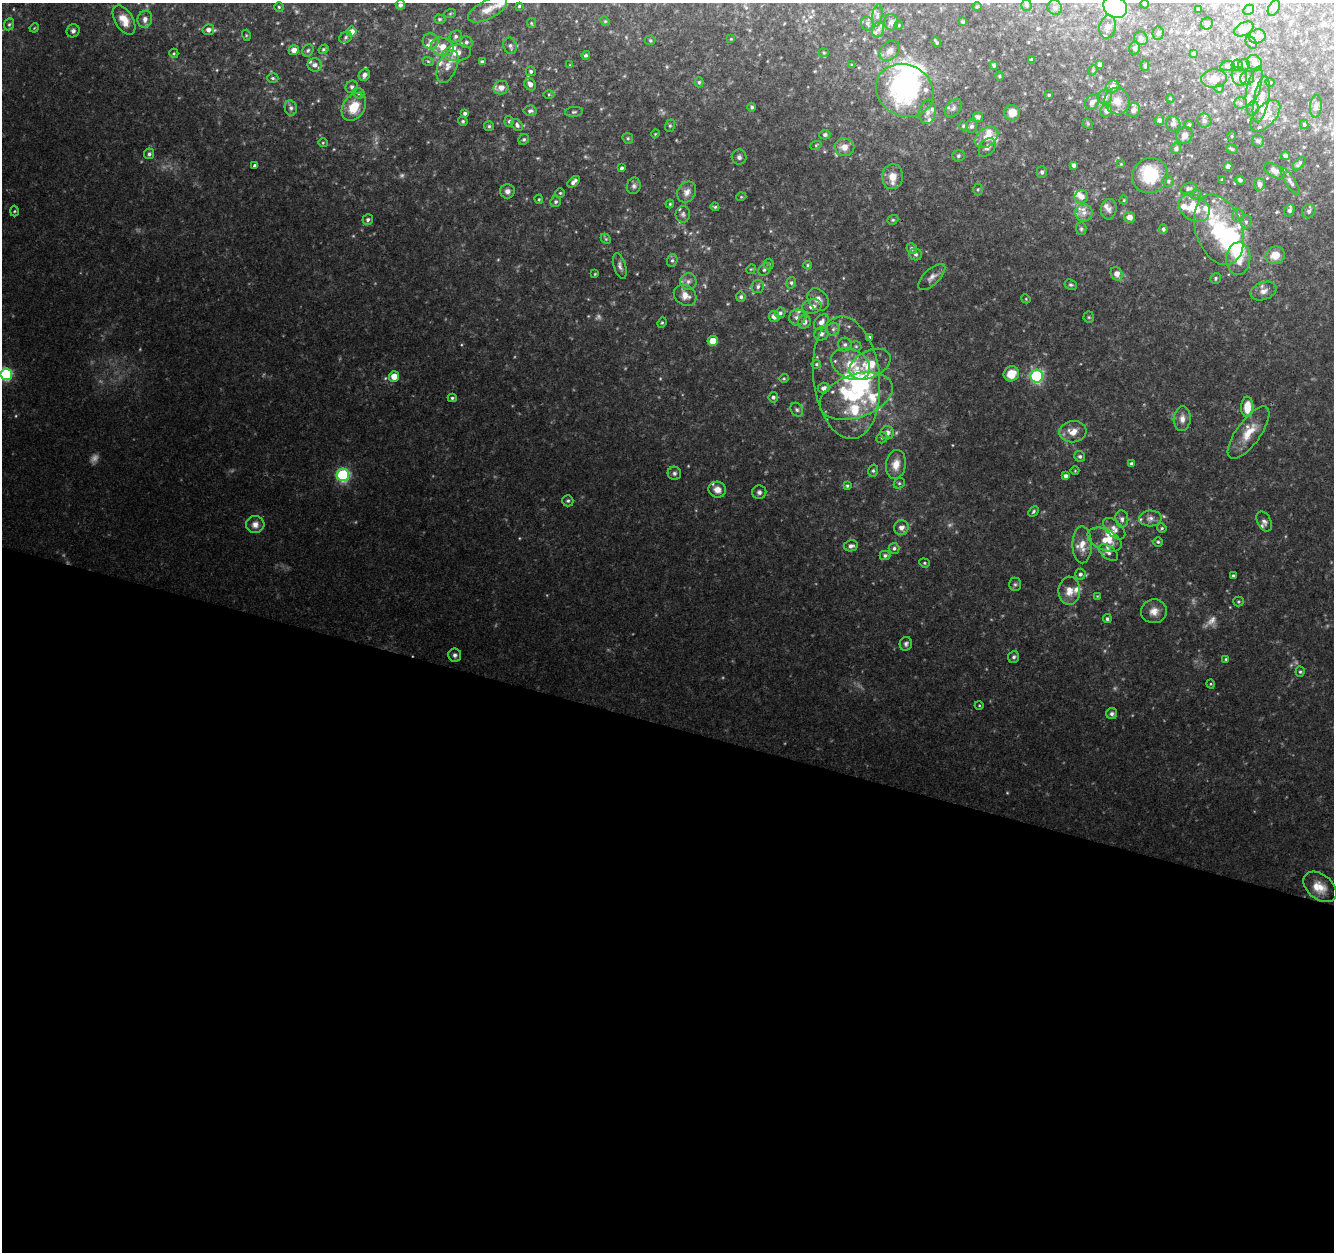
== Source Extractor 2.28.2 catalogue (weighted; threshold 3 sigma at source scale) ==
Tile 14 of 4 x 4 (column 2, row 4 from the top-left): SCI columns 1340-2671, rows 282-1531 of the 5334 x 5496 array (HDU 1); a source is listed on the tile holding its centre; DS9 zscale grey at full resolution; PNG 1336 x 1254 px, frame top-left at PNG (2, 3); each listed source drawn as its Kron ellipse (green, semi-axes under 4 px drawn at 4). Shown black and unused: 42% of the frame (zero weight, under 2 of 3 exposures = <1% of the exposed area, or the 3 px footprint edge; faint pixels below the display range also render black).
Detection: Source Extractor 2.28.2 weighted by HDU 2 'WHT'; one run over the whole footprint, this tile lists its part. Background 0.0798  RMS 0.0083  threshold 0.0374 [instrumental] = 3 sigma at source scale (4.5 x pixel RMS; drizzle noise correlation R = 1.50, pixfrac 1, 0.0396/0.0396 arcsec/px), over >= 5 px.
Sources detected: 351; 7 too faint to see at this stretch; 8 inside a brighter object's white glare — neither listed nor drawn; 45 inside a brighter listed object's ellipse — not listed separately; the other 291 listed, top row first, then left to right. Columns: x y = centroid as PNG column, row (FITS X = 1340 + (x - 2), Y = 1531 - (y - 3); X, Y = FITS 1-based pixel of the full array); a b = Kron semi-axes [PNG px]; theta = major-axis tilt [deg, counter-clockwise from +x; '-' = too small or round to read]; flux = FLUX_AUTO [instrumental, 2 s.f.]
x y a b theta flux
1145 4 4 3 - 0.97
400 5 5 4 - 2.3
1026 5 5 5 - 1.6
519 6 3 3 - 0.81
279 7 4 4 - 1.1
977 7 5 3 - 0.8
1115 7 12 10 -30 84
1055 8 7 7 - 2.5
1274 8 8 5 60 2.3
1198 9 3 3 - 0.69
488 10 21 9 28 8.7
1249 10 5 5 - 1.9
450 14 6 4 20 0.9
877 16 11 5 81 2.4
145 19 8 7 - 4.7
440 19 6 4 -20 1.2
124 20 16 9 -59 11
605 21 5 4 - 0.83
891 22 8 7 - 3.1
963 22 4 3 - 1.2
531 23 5 4 - 0.96
867 23 7 6 - 2.2
9 24 6 5 - 1.6
1207 24 6 5 - 2.1
899 25 4 3 - 0.68
1108 27 12 8 76 5.4
34 28 5 3 - 0.72
1244 29 10 6 29 7
208 30 6 5 - 3.7
878 30 8 6 72 2.7
73 31 7 6 - 2.4
351 32 5 5 - 7.1
1158 33 6 5 - 1.8
246 35 5 3 - 0.9
456 36 7 5 46 1.9
1257 36 8 7 - 3.6
346 37 7 5 36 1.6
1141 38 7 6 - 2.4
731 39 4 3 - 0.68
650 40 5 4 - 1.1
431 41 8 7 - 3.6
466 42 6 6 - 1.8
936 42 5 3 - 1.3
1251 43 7 5 -53 2.6
510 46 8 6 -72 2.6
442 47 11 9 -20 11
1135 48 6 5 - 2
323 49 5 4 - 1.3
294 50 5 4 - 5.9
308 50 6 5 - 1.7
890 51 11 8 43 4.6
174 53 4 4 - 0.99
457 53 14 8 6 7.3
824 53 5 4 - 0.96
1193 54 3 3 - 1.5
586 55 4 4 - 1.5
1032 60 4 3 - 1.3
428 61 6 3 -19 1.1
482 62 4 3 - 2.1
1254 63 8 7 - 5.8
315 65 7 6 - 4.5
570 65 4 4 - 0.73
852 65 4 3 - 0.81
994 65 4 3 - 1.6
1100 65 4 4 - 2.7
1237 65 5 5 - 1.8
1244 65 6 5 - 2.4
447 66 17 9 68 7.9
1145 66 5 4 - 1.5
1227 66 7 5 9 1.6
1093 70 6 4 48 1.1
531 71 5 5 - 1.4
364 75 6 5 - 3.6
999 76 5 3 - 0.82
1239 76 9 7 -71 6.5
273 78 5 4 - 1.5
1214 78 13 9 6 8.1
1247 78 7 6 - 3
699 82 5 4 - 1.3
1270 82 5 3 - 0.68
530 84 6 5 - 3.6
1113 86 6 6 - 5.1
1254 86 20 6 75 6.4
352 87 6 6 - 2.1
501 88 7 6 - 5.9
1219 89 4 3 - 0.67
905 90 29 25 -27 110
359 93 6 5 - 1.5
549 94 5 3 - 0.93
1049 95 4 3 - 1.1
1105 97 7 7 - 4
1170 98 4 4 - 0.75
1261 99 23 7 79 9.7
1117 101 13 12 - 9.6
1092 102 8 6 54 4.9
1241 103 6 5 - 1.7
1316 106 11 6 85 2.7
354 107 15 11 58 18
752 107 4 4 - 1.8
291 108 7 6 - 2.4
953 108 10 6 52 3.1
1253 108 7 5 74 2.2
1133 110 7 6 - 3.8
530 111 6 5 - 2.2
1106 111 6 6 - 3.5
574 112 9 5 5 1.7
928 112 12 8 80 4.4
465 113 4 4 - 1.8
1012 113 8 7 - 8.6
1265 116 19 10 47 10
978 117 5 4 - 3.4
1159 120 5 4 - 2.6
463 121 5 4 - 1.3
509 121 5 4 - 1.4
1204 121 7 7 - 2.6
1088 124 6 4 -47 1.1
1173 124 8 7 - 3.1
1304 124 5 3 - 1.2
517 125 7 5 -51 1.9
1189 125 4 4 - 1.4
489 126 5 5 - 1.2
670 126 6 5 - 1.3
963 126 5 4 - 1
971 126 6 5 - 2.3
655 134 4 3 - 0.66
825 135 5 5 - 1.7
1184 135 9 8 - 4.8
1232 136 5 3 - 0.73
986 137 13 9 37 10
628 138 5 5 - 1.3
524 139 6 5 - 1.4
1258 141 6 6 - 2.6
323 143 4 4 - 0.9
816 145 6 3 18 0.92
844 147 10 8 1 7.1
987 147 10 7 50 3.2
1176 149 5 5 - 2.2
1232 149 6 4 -18 1.2
149 154 5 5 - 1.9
959 156 6 5 - 1.5
1285 156 4 4 - 3
739 157 7 7 - 2.4
1121 164 4 4 - 0.67
1299 164 8 3 48 1.6
1074 165 4 3 - 2.5
255 166 4 3 - 4.6
1228 167 4 4 - 4.1
622 168 4 3 - 1.6
1275 171 11 6 -30 5.6
1042 172 5 5 - 1.9
1150 176 18 17 - 31
893 177 12 10 86 8.7
1222 180 3 2 - 0.9
1240 180 5 4 - 1.6
1168 181 6 5 - 2
1290 181 16 5 -57 3.2
574 182 7 3 40 3.1
1259 184 6 5 - 4.1
634 186 8 7 - 2.3
1188 188 8 5 17 1.8
978 189 6 4 89 1.2
507 191 7 7 - 3.7
687 192 11 9 58 5.1
560 193 4 4 - 1.1
1196 194 6 3 19 0.98
1081 196 7 6 - 5.7
741 197 5 3 - 0.75
539 199 4 3 - 0.9
1124 200 4 4 - 0.8
556 202 5 5 - 1.7
670 204 4 3 - 0.81
715 207 4 3 - 1.1
1194 208 17 12 -33 18
1109 209 10 8 83 3.5
1289 210 6 5 - 2.5
14 211 5 3 - 0.96
1309 211 7 6 - 2.2
1084 213 9 8 - 5
683 214 8 7 - 2.5
1238 215 6 5 - 1.7
1130 217 5 5 - 5.3
368 220 5 5 - 1.9
893 220 6 4 20 1.3
1246 222 6 5 - 1.8
1081 229 6 5 - 1.4
1163 229 4 3 - 1.5
1219 230 36 23 -71 58
606 239 6 4 -44 1.2
912 248 5 5 - 2.1
916 254 6 6 - 2.3
1275 255 10 8 23 11
1238 259 16 12 87 14
672 260 6 5 - 1.6
769 264 5 5 - 1.1
807 265 4 4 - 0.97
620 266 13 6 -74 3.2
751 269 5 4 - 0.86
764 269 7 5 44 1.6
595 274 4 3 - 0.75
1117 274 7 5 -60 6.6
932 277 17 7 43 4.7
1216 278 6 5 - 1.5
688 281 8 8 - 3.6
791 283 6 4 76 1.5
1071 285 6 5 - 1.4
758 287 6 6 - 2.1
1264 291 13 8 20 5.3
685 295 12 9 -37 7.8
741 297 5 5 - 1.9
1026 299 5 3 - 0.74
818 300 12 9 -50 6.5
812 306 10 7 14 5.4
780 313 5 5 - 2.1
774 317 5 5 - 4.5
797 317 8 8 - 4.2
1089 317 5 5 - 1.2
804 322 7 6 - 4.1
821 322 9 6 50 4.2
662 323 5 4 - 1.1
833 329 6 6 - 2.2
821 334 7 6 - 3.5
870 337 3 3 - 1.2
713 341 5 5 - 15
845 344 7 6 - 2.4
856 346 6 5 - 1.2
816 364 5 4 - 1.1
851 364 20 14 -27 20
870 364 22 13 26 22
6 374 6 6 - 88
1011 374 8 7 - 15
394 376 5 5 - 9.3
1037 376 6 6 - 110
784 378 4 4 - 0.94
846 378 61 33 -83 86
824 388 6 5 - 3.7
856 396 38 21 19 54
773 397 5 4 - 1.9
452 398 4 4 - 1.3
1247 407 10 6 87 14
797 410 7 6 - 1.9
1182 419 12 8 86 5.9
1073 432 13 10 6 9.3
887 433 7 6 - 4.5
1249 433 31 12 54 17
882 438 6 5 - 1.6
1080 456 5 5 - 1.8
896 464 14 10 81 10
1131 464 4 4 - 1.8
873 471 6 5 - 1.5
1075 471 4 3 - 0.59
674 473 7 6 - 2.1
343 475 6 6 - 110
1066 476 4 4 - 2.7
899 483 6 5 - 1.4
847 486 4 4 - 1.2
717 490 9 8 - 6.6
759 492 7 7 - 2.4
568 501 6 5 - 1.6
1033 511 6 3 47 1.3
1150 518 11 8 2 4.7
1122 519 8 6 -82 2.9
1264 521 10 6 -63 2.8
255 524 9 8 - 6.4
901 527 7 7 - 5.4
1162 528 5 4 - 1.2
1114 529 13 7 -43 5
1105 540 18 10 -24 12
1158 542 4 4 - 1.2
1082 545 19 9 -89 10
851 546 7 5 12 3
894 548 5 5 - 1.9
1108 553 11 6 -37 3.1
885 555 5 4 - 2
924 563 5 4 - 1.2
1080 574 5 5 - 2
1233 576 4 3 - 1.3
1015 584 7 6 - 1.7
1069 591 14 11 87 8.7
1097 596 3 3 - 0.61
1238 601 5 5 - 1.2
1154 611 13 12 - 7.3
1107 619 4 4 - 1.5
906 644 7 6 - 2.2
455 655 6 6 - 2.3
1014 657 6 5 - 1.9
1226 659 4 4 - 1
1300 672 5 4 - 1.2
1211 684 5 3 - 0.83
979 705 4 3 - 0.76
1112 714 5 5 - 2.4
1320 887 19 12 -38 11
Isophote crosses this tile's border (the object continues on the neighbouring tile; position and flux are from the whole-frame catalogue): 2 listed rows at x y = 1115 7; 6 374